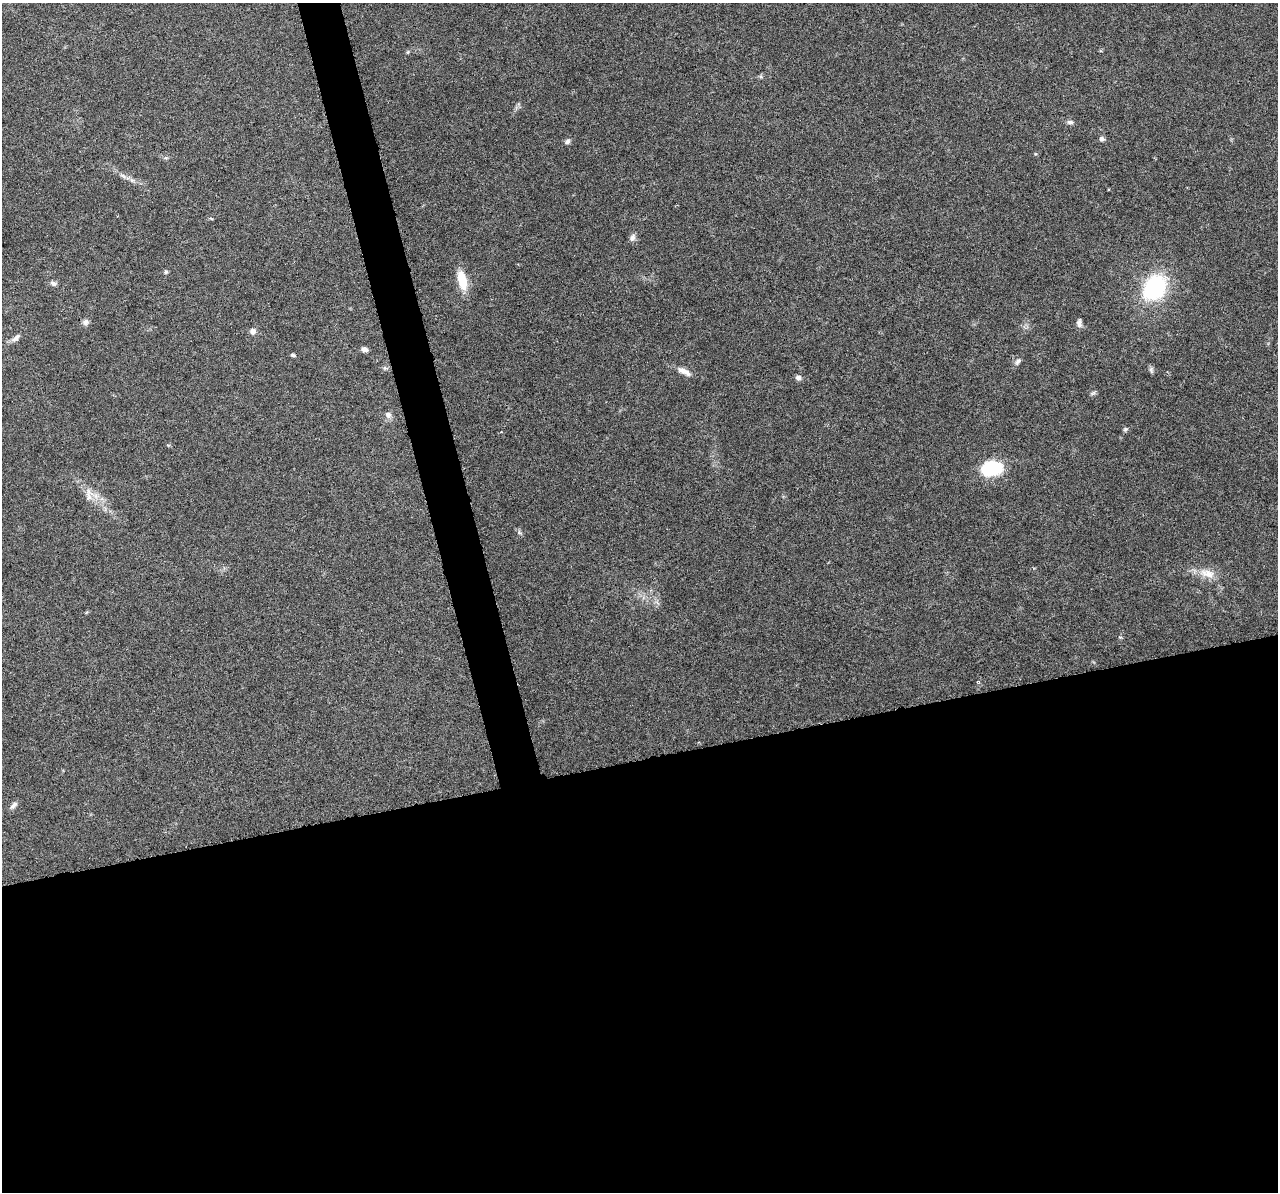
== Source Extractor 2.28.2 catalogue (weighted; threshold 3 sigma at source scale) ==
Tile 15 of 4 x 4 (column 3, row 4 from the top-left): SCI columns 2554-3829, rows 48-1237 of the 5108 x 4904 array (HDU 1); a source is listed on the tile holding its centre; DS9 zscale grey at full resolution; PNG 1280 x 1194 px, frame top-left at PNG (2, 3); no overlay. Shown black and unused: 39% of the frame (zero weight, under 3 of 6 exposures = <1% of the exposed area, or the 3 px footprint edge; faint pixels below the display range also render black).
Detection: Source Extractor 2.28.2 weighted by HDU 2 'WHT'; one run over the whole footprint, this tile lists its part. Background 0.0444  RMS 0.0026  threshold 0.0106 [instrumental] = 3 sigma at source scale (4.09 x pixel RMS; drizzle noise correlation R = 1.36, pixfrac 0.8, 0.0396/0.0396 arcsec/px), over >= 5 px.
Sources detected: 28; all 28 listed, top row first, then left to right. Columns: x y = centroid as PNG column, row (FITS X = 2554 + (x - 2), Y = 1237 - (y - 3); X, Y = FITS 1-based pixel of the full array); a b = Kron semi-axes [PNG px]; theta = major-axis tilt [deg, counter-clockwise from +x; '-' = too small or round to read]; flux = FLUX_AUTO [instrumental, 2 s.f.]
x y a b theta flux
1070 122 9 6 -1 0.65
1102 139 7 6 - 0.67
567 141 7 6 - 0.72
123 176 10 4 -30 0.73
632 238 10 7 67 0.92
166 272 6 5 - 0.4
462 280 26 10 -77 4.9
53 283 8 5 -25 0.73
1155 287 17 14 53 33
86 322 8 8 - 0.76
1079 323 11 6 -89 0.86
253 331 8 7 - 0.99
16 338 14 6 44 1.1
364 349 7 5 -18 1
293 355 6 4 -16 0.36
1018 361 10 6 52 0.8
385 368 6 5 - 0.44
1151 370 10 5 -77 0.52
684 371 19 7 -27 1.9
798 377 7 6 - 0.79
1093 393 9 3 45 0.37
388 415 10 8 -44 1
1125 429 6 5 - 0.41
991 468 22 14 13 14
89 497 14 8 55 1.6
1207 574 23 11 -17 3.4
978 681 5 3 - 0.22
13 805 12 6 51 0.87